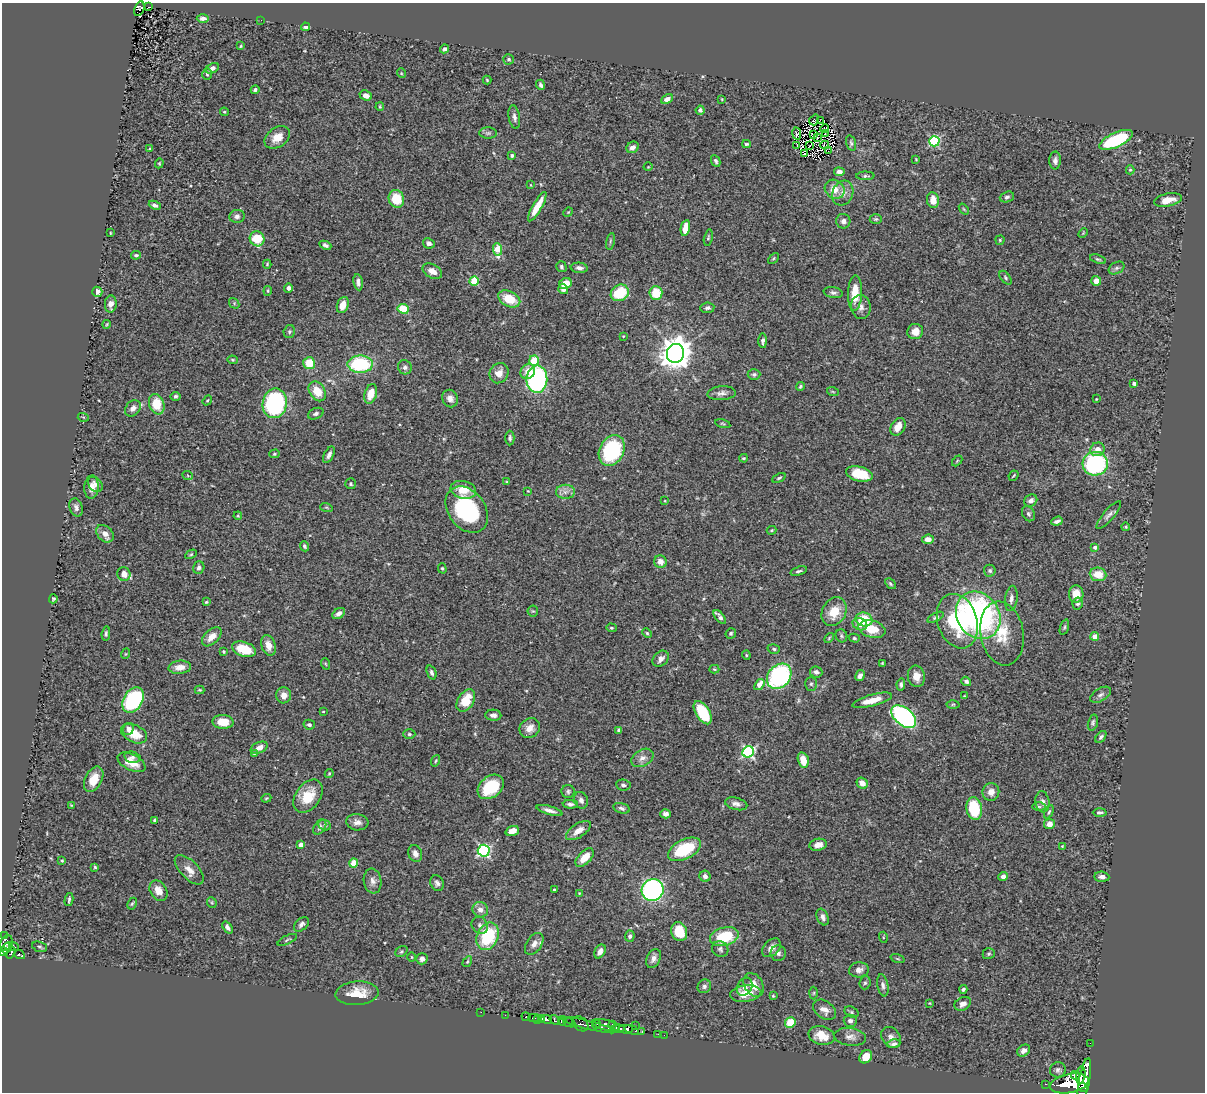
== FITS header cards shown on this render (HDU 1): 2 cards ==
NAXIS1  =                 1203
NAXIS2  =                 1090

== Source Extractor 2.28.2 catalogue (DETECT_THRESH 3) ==
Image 1203 x 1090 px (HDU 1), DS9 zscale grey, 1 PNG px = 1 image px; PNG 1207 x 1094 px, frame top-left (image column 1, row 1090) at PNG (2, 3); each listed source drawn as its Kron ellipse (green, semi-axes under 4 px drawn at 4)
Background 0.864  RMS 0.03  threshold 0.0909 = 3 sigma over >= 5 px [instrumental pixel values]
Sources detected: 389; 2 with non-positive FLUX_AUTO (blend fragments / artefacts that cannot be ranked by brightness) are neither listed nor drawn; the other 387 listed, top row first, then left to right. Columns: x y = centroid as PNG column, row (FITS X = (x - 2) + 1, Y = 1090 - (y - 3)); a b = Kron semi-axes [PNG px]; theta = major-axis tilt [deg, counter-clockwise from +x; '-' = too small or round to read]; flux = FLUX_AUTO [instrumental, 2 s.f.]
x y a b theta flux
149 7 4 2 - 20
139 9 8 4 67 44
203 18 6 4 1 8.5
261 20 2 2 - 1.3
306 27 4 3 - 4.3
241 46 3 3 - 2
444 49 5 3 - 4.8
509 59 5 5 - 3.6
212 68 7 4 29 8.4
401 73 5 3 - 1.7
207 74 6 5 - 3.3
487 80 4 4 - 2.1
541 85 5 3 - 5.2
255 90 4 4 - 4.3
366 96 6 5 - 13
667 99 6 4 27 9.4
722 99 4 2 - 1.4
380 107 4 3 - 1.9
700 110 4 4 - 4.6
224 112 4 4 - 2.4
514 117 12 5 -80 7.9
814 120 6 4 54 5.6
820 120 2 2 - 270
824 129 4 2 - 1.4
488 133 9 6 1 4.6
825 133 2 2 - 1.6
797 134 6 4 -80 7
813 135 3 2 - 1.8
277 137 14 9 35 25
817 138 3 2 - 2.9
1116 140 18 7 24 150
934 141 5 5 - 180
851 143 8 4 -74 3.7
746 144 4 3 - 2.9
825 145 4 2 - 0.64
797 146 3 2 - 1.2
809 146 2 2 - 1.1
632 147 6 5 - 9.6
150 148 4 4 - 2.3
829 150 3 2 - 1.5
804 154 3 2 - 2.5
512 155 3 3 - 5.3
916 159 3 3 - 1.5
716 161 6 4 -64 3.9
1055 161 9 6 89 7.1
159 163 5 4 - 2.4
648 167 4 3 - 1.5
1130 170 4 4 - 2.7
839 172 5 4 - 11
865 176 9 4 1 3.7
531 185 3 2 - 1.2
835 189 10 9 - 23
843 193 13 10 64 17
1007 197 7 5 21 5.6
396 199 9 7 -72 60
933 200 8 6 -80 24
1168 200 14 6 12 19
155 205 6 4 -24 5.8
537 207 16 4 60 36
964 209 6 3 -53 2.1
568 212 5 4 - 2
237 216 8 6 9 7.2
876 219 6 5 - 3.2
843 221 7 7 - 7.7
685 228 8 4 79 32
110 233 3 2 - 1.6
1083 233 5 3 - 1.9
708 237 8 4 78 2.8
257 239 8 7 - 59
1000 240 4 4 - 2.6
610 241 8 3 77 2.9
429 243 6 5 - 6.2
325 245 6 4 -23 6.1
498 249 6 4 -87 67
136 255 5 4 - 3.1
773 258 6 4 46 2.5
1098 259 8 4 -17 3.7
267 264 4 3 - 2.4
561 267 5 5 - 3.9
579 268 8 5 -7 7.7
1117 268 8 5 27 5.4
432 271 10 7 -29 15
1005 278 8 4 -51 4
474 281 5 4 - 81
1096 281 5 5 - 17
358 282 8 4 -81 8.8
565 284 6 5 - 33
288 288 5 4 - 5.7
563 289 5 4 - 9
268 291 5 3 - 2.2
97 292 5 5 - 9.5
620 293 9 8 - 73
656 293 7 6 - 50
833 293 9 5 -11 6.1
855 293 18 7 88 43
509 299 11 7 -26 48
234 303 6 4 -49 2.9
111 304 8 6 86 12
343 305 8 5 70 24
861 307 12 9 -82 12
707 308 7 5 6 6.1
403 309 6 5 - 52
107 324 4 3 - 2
289 332 6 5 - 3.6
915 332 8 7 - 17
623 336 4 3 - 1.5
763 341 7 4 -89 6.7
675 353 9 8 - 3900
232 360 5 4 - 2.6
534 361 5 5 - 75
309 363 6 5 - 48
360 364 12 8 0 150
405 367 7 7 - 7.3
528 371 8 7 - 17
499 373 10 9 - 18
754 374 6 5 - 4
537 379 13 10 88 410
1134 383 4 3 - 5.3
800 386 4 3 - 2.9
317 391 10 7 -57 36
833 392 6 3 -19 2.4
722 393 14 7 5 10
371 394 10 6 72 31
176 396 5 4 - 4.8
450 399 9 7 -67 12
1096 399 2 2 - 1.6
207 400 5 4 - 2.4
275 403 15 12 80 330
157 404 10 7 -70 55
133 408 9 7 48 12
316 414 8 5 22 5.8
83 417 5 3 - 2.1
723 424 8 4 -14 2.9
898 427 9 6 59 23
510 438 7 4 89 4.3
1097 449 7 6 - 15
612 451 16 12 62 180
274 454 5 4 - 2.8
329 455 9 4 63 8.1
744 458 4 3 - 2.5
957 461 6 3 46 2.1
1095 464 12 11 - 250
859 474 13 7 -14 60
188 476 5 3 - 1.5
1014 476 5 2 - 2
779 478 7 3 25 2.9
507 482 4 3 - 2.2
95 484 8 6 -50 8.7
351 484 5 5 - 3.2
91 487 11 7 86 14
463 490 13 9 -12 33
528 491 3 2 - 1.8
565 492 9 7 0 10
665 501 3 2 - 1.5
1031 501 7 5 35 11
76 507 9 6 -71 7.3
326 507 6 4 -18 2.5
467 510 25 18 -53 190
1028 514 8 6 -58 5.2
1109 515 18 5 50 8.5
238 516 4 3 - 1.9
1057 521 6 3 20 5.4
1126 527 4 3 - 1.7
772 530 5 4 - 2.4
105 534 10 7 -45 16
928 539 6 4 6 16
304 546 5 4 - 3.9
1095 547 4 4 - 7.7
191 554 6 4 29 2.7
660 562 6 6 - 15
199 568 6 5 - 6.7
442 568 5 4 - 3
799 571 9 3 16 4.2
990 571 6 6 - 4.4
124 574 7 6 - 17
1098 574 8 7 - 32
890 584 6 4 -46 3.1
1076 594 9 7 -86 27
1011 598 13 6 83 9.5
53 599 4 4 - 2.4
206 602 4 4 - 2.2
1078 603 6 5 - 4.4
533 611 5 5 - 2.9
834 612 15 11 62 40
339 613 7 5 36 9.4
978 615 25 21 -55 530
720 617 8 3 -50 10
936 617 9 4 27 4.2
864 619 8 7 - 63
957 621 28 20 -72 170
860 624 7 6 - 14
1064 627 8 4 72 3.4
611 628 5 4 - 2.7
872 629 14 8 -15 46
647 633 5 4 - 2.6
731 633 5 5 - 4.2
1002 633 32 21 -80 70
106 634 7 4 85 4
841 636 7 5 -69 4.1
1095 636 4 4 - 19
212 637 12 7 43 19
829 638 6 3 47 2.1
854 638 5 4 - 3.3
268 645 11 7 -72 16
244 649 12 7 -17 47
774 649 6 4 -16 3.8
223 652 3 3 - 2.4
125 654 5 3 - 1.7
746 655 4 4 - 2.2
661 659 9 7 46 9.2
882 663 3 2 - 1.8
326 664 6 3 -70 2.3
180 667 11 6 5 16
714 669 5 4 - 2.3
431 672 7 4 -69 5.5
816 672 6 5 - 6.2
860 675 6 4 60 8.8
779 676 14 11 49 310
916 676 10 8 -83 20
966 681 5 4 - 5
811 684 7 6 - 4.4
901 684 6 4 78 4.5
759 685 6 4 54 20
200 690 5 4 - 2.4
284 695 8 7 - 15
1100 695 12 6 31 7.1
964 696 3 3 - 1.7
133 700 14 9 59 260
466 700 12 8 57 48
872 700 20 5 15 30
953 704 6 4 1 3
323 711 4 3 - 2
703 713 13 7 -58 90
493 715 8 5 -4 7.9
904 717 14 8 -40 470
223 722 10 7 -2 36
1093 723 8 4 74 4.2
309 725 6 5 - 5.2
530 728 11 9 40 17
128 729 6 5 - 9.4
619 730 4 4 - 5
134 733 14 8 -26 38
409 734 6 5 - 3.6
1101 737 7 4 51 4.9
259 748 9 5 23 13
748 752 6 5 - 340
254 753 4 4 - 2.3
132 757 8 5 -13 6
642 758 12 8 30 13
803 760 8 5 -76 28
436 761 6 3 69 2.6
132 762 15 8 -27 30
329 773 5 3 - 2.5
94 779 13 8 63 35
862 783 6 5 - 18
623 785 7 5 -7 5.8
491 787 14 10 40 82
568 791 7 6 - 4.6
991 792 9 8 - 15
308 796 18 12 54 51
266 798 5 3 - 2.3
581 800 8 7 - 8.2
1042 802 10 7 -82 9.9
570 804 7 4 -2 6.3
736 804 11 6 -14 8.9
71 805 4 3 - 1.8
1039 806 6 4 -1 3.8
621 808 8 5 -14 5.5
974 808 11 7 -80 100
549 810 13 4 -16 11
1049 812 7 4 64 3.3
1100 812 7 4 1 4.8
665 814 5 4 - 6.9
154 820 4 2 - 2.7
357 822 11 8 -5 11
1049 824 5 5 - 17
325 825 6 5 - 4.4
320 827 8 5 56 5.6
512 831 7 5 19 17
578 831 14 6 34 19
301 845 4 4 - 13
818 845 9 6 10 13
1062 846 3 3 - 1.6
684 849 18 9 27 99
484 851 6 6 - 370
415 853 9 6 -68 12
585 858 11 6 46 32
62 860 3 3 - 2.6
354 863 4 4 - 54
95 867 4 4 - 2.8
189 870 18 9 -46 19
705 876 5 5 - 7.9
1003 877 4 4 - 9.2
1102 877 7 5 -5 9.2
373 881 12 9 -81 12
437 883 8 6 -67 6.7
554 890 3 3 - 2.6
653 890 11 10 - 400
158 891 11 8 -56 21
579 893 3 3 - 1.4
69 900 6 3 77 3.7
212 902 5 5 - 2.6
132 904 6 4 62 2.9
480 910 8 7 - 13
823 917 8 5 -68 8.2
301 924 9 5 43 6.9
480 925 9 7 -59 7.1
227 927 7 4 -54 6.9
679 932 9 8 - 50
4 935 4 3 - 22
488 936 14 10 66 120
630 936 5 4 - 6.6
724 937 14 9 15 90
883 937 5 3 - 1.9
287 940 10 3 25 3.2
6 943 8 6 66 310
534 944 12 7 56 13
14 947 5 3 - 14
40 947 8 5 -19 3.4
7 948 6 4 50 190
771 948 11 7 45 12
720 949 8 7 - 5.9
401 951 7 5 35 3.3
600 951 7 5 59 12
3 952 5 3 - 190
10 953 6 4 57 130
778 953 8 7 - 6.9
989 954 6 5 - 3.6
19 955 6 4 -26 90
412 957 5 3 - 1.8
653 958 10 6 63 10
422 959 5 5 - 8.1
898 959 7 3 -19 2.3
467 962 6 3 58 2.3
859 970 10 7 6 11
865 983 6 5 - 3.6
754 985 13 9 -60 23
883 985 11 5 -79 7.3
704 986 7 6 - 5.4
745 987 9 7 60 10
963 989 4 3 - 4.6
357 993 21 12 4 42
814 993 6 4 88 2.5
746 994 16 8 8 30
773 996 4 3 - 2.1
929 1003 3 3 - 1.8
963 1004 9 6 28 10
824 1010 13 8 -36 16
481 1012 2 2 - 3.7
851 1012 7 5 -28 3.9
505 1015 2 2 - 4.3
526 1017 4 3 - 81
534 1018 6 2 1 140
542 1018 3 3 - 78
538 1019 3 2 - 110
547 1019 5 3 - 370
555 1020 5 3 - 190
562 1021 5 4 - 530
850 1021 6 6 - 6.8
790 1022 5 5 - 44
569 1023 6 3 -26 220
580 1024 9 6 -38 200
613 1024 3 2 - 61
589 1025 28 4 -14 280
597 1025 5 2 - 110
606 1025 14 5 -14 220
636 1026 2 2 - 6.4
618 1029 7 4 3 390
626 1029 8 4 -1 310
632 1030 7 3 -19 73
642 1031 3 2 - 21
658 1034 3 2 - 3
664 1035 2 2 - 7
822 1036 13 9 -15 31
850 1037 16 9 -7 13
891 1037 11 9 -53 11
1090 1043 2 2 - 7.3
894 1044 7 4 10 6.1
1024 1051 7 5 37 8.3
866 1057 7 6 - 29
1058 1070 8 7 - 5.8
1075 1075 4 3 - 270
1081 1075 8 4 81 710
1084 1080 22 5 79 2300
1069 1083 20 9 11 3400
1046 1084 3 2 - 8.3
1083 1087 4 3 - 390
At the frame edge (FLAGS 8, measured only in part): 1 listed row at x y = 3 952
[2 non-positive-flux detections neither listed nor drawn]